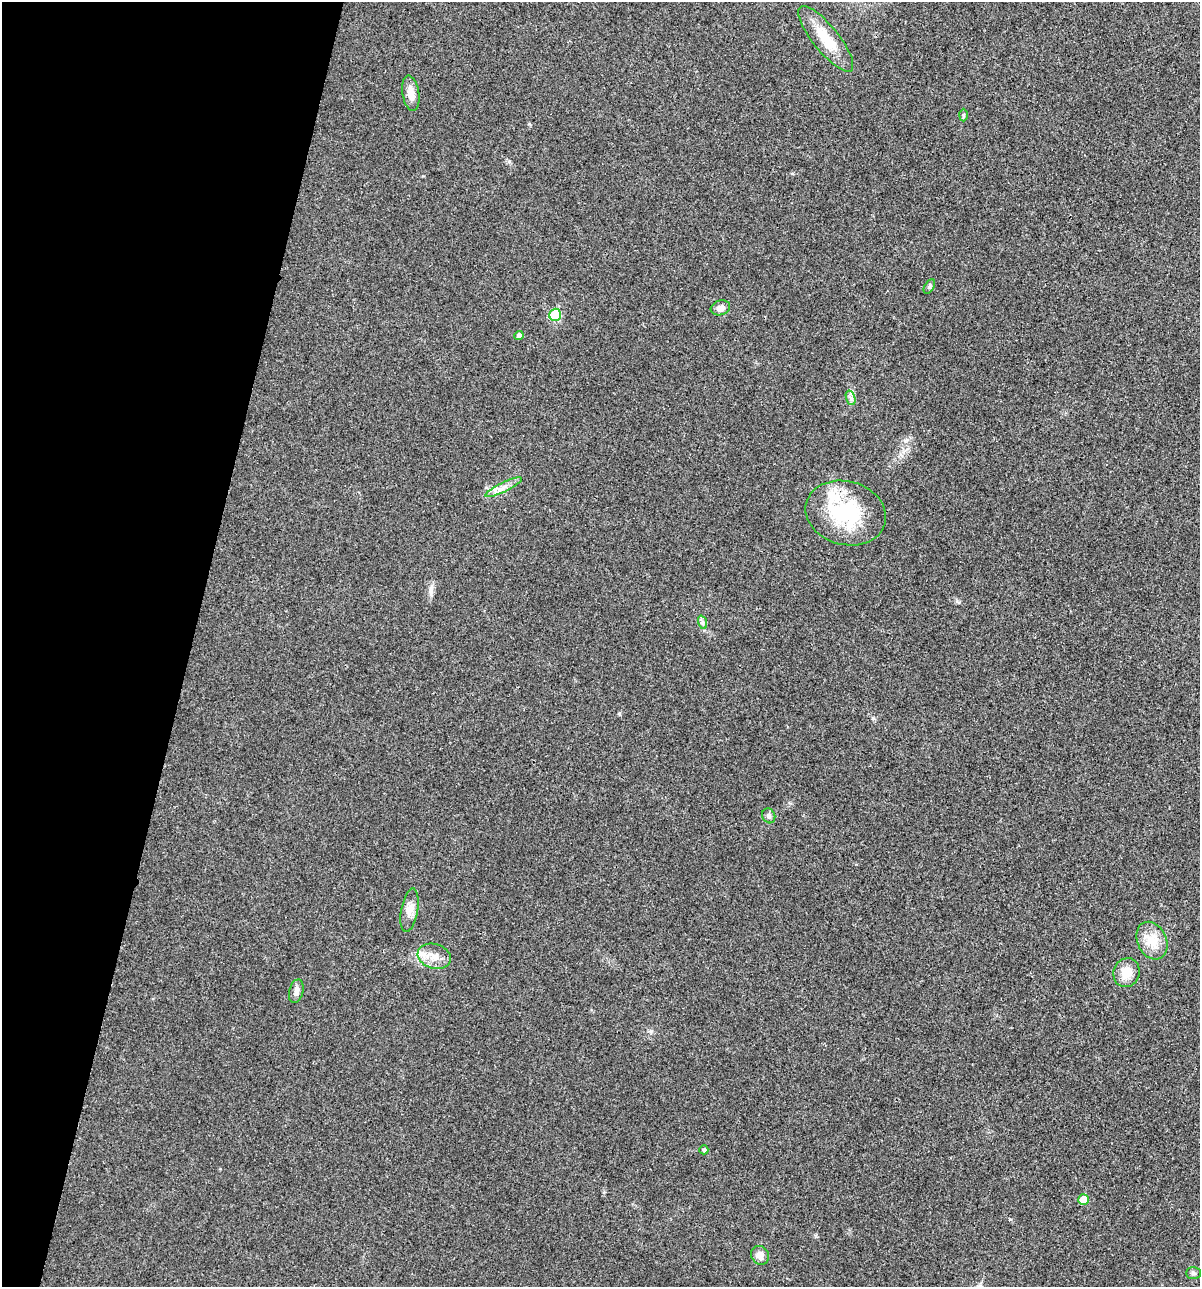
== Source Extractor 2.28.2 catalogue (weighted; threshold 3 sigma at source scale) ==
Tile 9 of 4 x 4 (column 1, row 3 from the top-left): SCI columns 129-1326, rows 1294-2578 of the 5170 x 5154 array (HDU 1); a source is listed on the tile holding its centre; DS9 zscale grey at full resolution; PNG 1202 x 1289 px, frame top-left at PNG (2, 2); each listed source drawn as its Kron ellipse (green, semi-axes under 4 px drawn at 4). Shown black and unused: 16% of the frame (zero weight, under 3 of 4 exposures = <1% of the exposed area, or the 3 px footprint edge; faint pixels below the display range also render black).
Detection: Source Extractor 2.28.2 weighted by HDU 2 'WHT'; one run over the whole footprint, this tile lists its part. Background 0.0252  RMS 0.0059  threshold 0.0267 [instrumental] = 3 sigma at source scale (4.5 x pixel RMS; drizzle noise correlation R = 1.50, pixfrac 1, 0.05/0.05 arcsec/px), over >= 5 px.
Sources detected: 23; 2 inside a brighter listed object's ellipse — not listed separately; the other 21 listed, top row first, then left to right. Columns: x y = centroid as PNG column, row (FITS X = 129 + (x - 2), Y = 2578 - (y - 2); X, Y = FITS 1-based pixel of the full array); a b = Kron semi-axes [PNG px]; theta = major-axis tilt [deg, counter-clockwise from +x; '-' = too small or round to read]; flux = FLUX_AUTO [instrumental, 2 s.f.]
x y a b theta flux
826 39 41 13 -51 15
411 93 18 8 -81 6
963 115 6 4 88 0.8
929 287 8 4 59 1.1
720 308 10 7 18 3.3
555 315 6 5 - 23
519 336 4 4 - 2.2
851 398 7 4 -71 1.6
503 487 20 4 26 4
846 513 41 31 -15 46
702 622 7 4 -71 1.2
769 816 8 6 -65 1.6
409 910 22 8 80 5.1
1152 941 20 14 -65 10
434 956 17 12 -16 6.9
1127 973 15 13 72 8
296 991 12 7 75 2.7
704 1150 4 4 - 1
1083 1200 5 5 - 8.8
760 1255 10 8 -56 4.1
1193 1273 7 6 - 1.3
Unlisted compact peaks at least as high as the median listed source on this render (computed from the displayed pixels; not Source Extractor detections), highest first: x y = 431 589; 509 161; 651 1031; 619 714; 957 601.